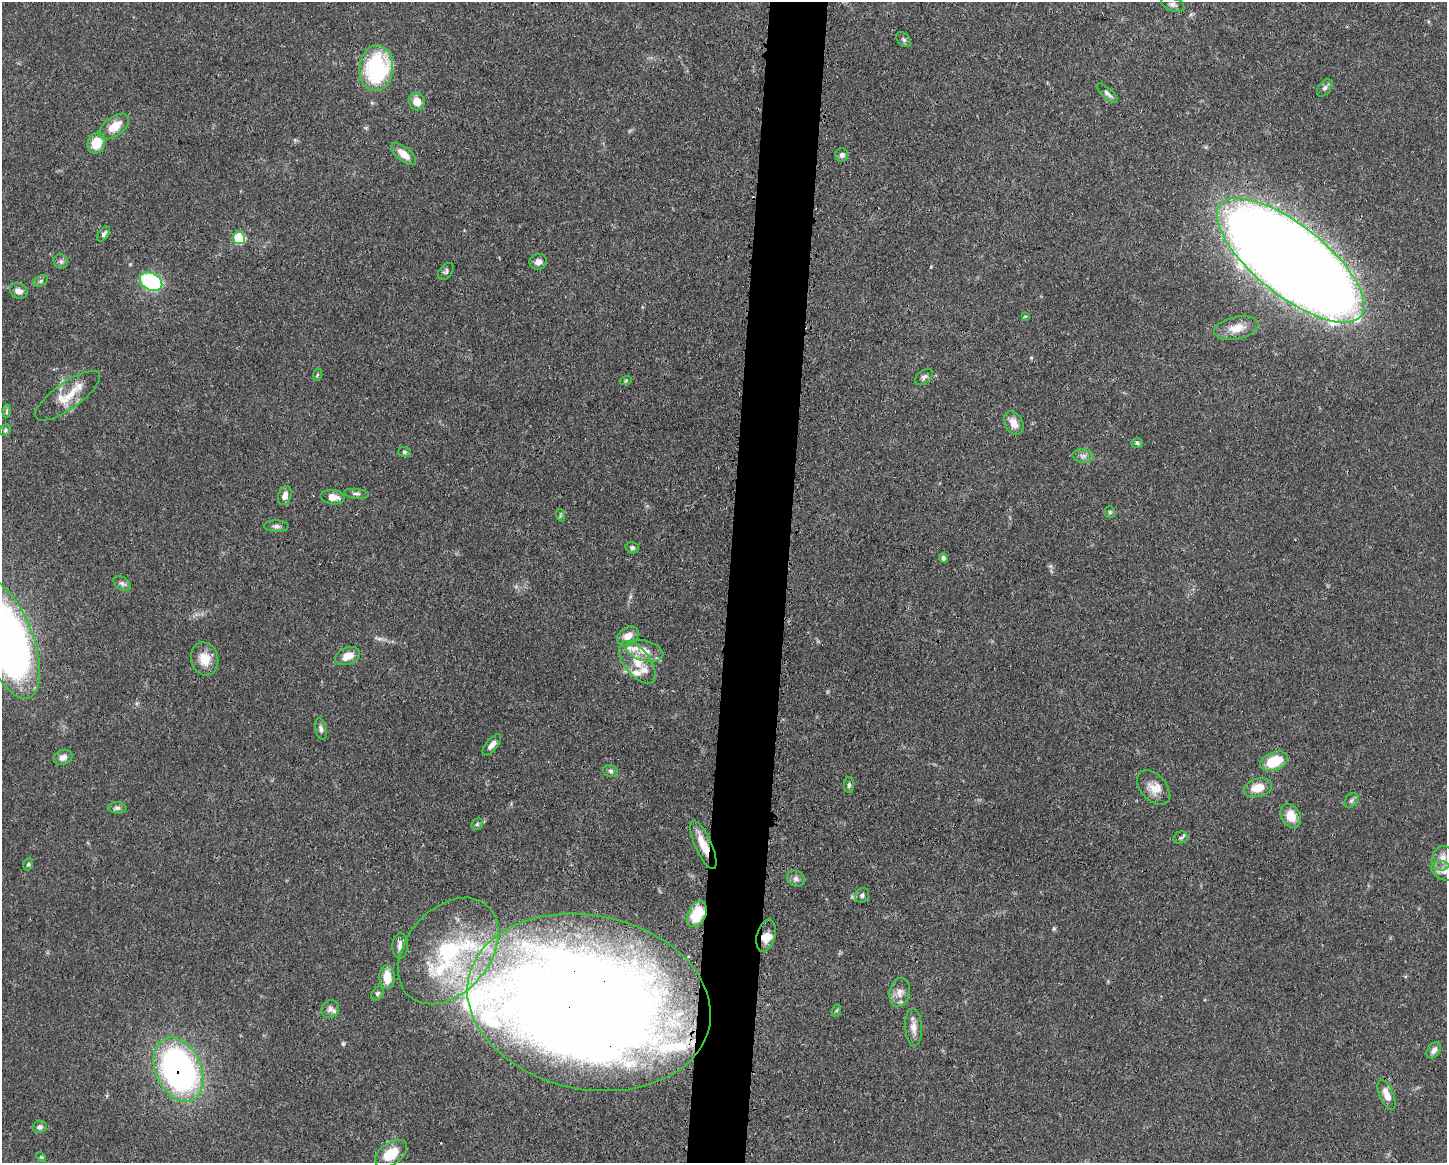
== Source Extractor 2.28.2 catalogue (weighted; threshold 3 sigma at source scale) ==
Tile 8 of 3 x 4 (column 2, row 3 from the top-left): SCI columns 1563-3007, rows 1164-2324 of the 4682 x 4647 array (HDU 1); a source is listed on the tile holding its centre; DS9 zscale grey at full resolution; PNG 1449 x 1165 px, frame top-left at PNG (2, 2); each listed source drawn as its Kron ellipse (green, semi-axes under 4 px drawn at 4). Shown black and unused: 4% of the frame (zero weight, under 3 of 4 exposures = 1% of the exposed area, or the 3 px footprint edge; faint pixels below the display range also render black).
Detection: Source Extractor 2.28.2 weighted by HDU 2 'WHT'; one run over the whole footprint, this tile lists its part. Background 0.0563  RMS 0.0033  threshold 0.0148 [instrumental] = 3 sigma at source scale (4.5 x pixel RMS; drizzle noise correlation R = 1.50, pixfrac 1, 0.05/0.05 arcsec/px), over >= 5 px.
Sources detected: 95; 2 inside a brighter object's white glare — neither listed nor drawn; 11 inside a brighter listed object's ellipse — not listed separately; the other 82 listed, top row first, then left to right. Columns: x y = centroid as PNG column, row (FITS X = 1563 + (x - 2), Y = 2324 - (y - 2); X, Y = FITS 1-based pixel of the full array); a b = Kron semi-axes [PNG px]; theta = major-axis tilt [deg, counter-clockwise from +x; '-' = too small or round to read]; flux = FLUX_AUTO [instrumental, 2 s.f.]
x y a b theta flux
1173 4 12 6 -19 1.2
904 40 9 5 -46 0.77
376 68 23 17 85 35
1325 88 10 6 52 0.97
1107 93 13 5 -43 1.2
417 101 9 7 -71 3.4
114 126 17 9 37 5.4
96 143 10 8 68 6.9
404 154 15 7 -39 3.7
842 155 6 6 - 1.1
104 234 8 5 54 0.83
239 238 6 6 - 20
1291 260 90 35 -38 1100
61 261 7 7 - 0.9
538 262 9 7 19 1.9
446 271 9 6 52 0.8
40 281 8 5 28 0.65
151 282 12 8 -28 38
19 291 9 7 -30 1.8
1025 316 3 3 - 0.41
1236 328 22 11 12 4.5
317 375 6 4 72 0.39
924 377 10 6 39 1
626 380 6 4 20 0.44
68 396 38 13 35 7.7
7 411 7 4 88 0.57
1014 423 12 9 -61 3.1
5 430 6 5 - 0.57
1137 443 6 5 - 0.58
405 452 6 5 - 0.61
1083 456 10 6 -8 1.4
356 494 12 5 -6 1
285 496 10 6 71 2.1
333 497 12 7 -8 3.2
1110 512 5 5 - 0.52
560 515 6 4 -73 0.46
276 526 12 5 -1 1.1
632 548 7 5 -15 0.81
943 558 4 4 - 1
122 583 10 6 -36 1.1
628 636 12 8 36 3
7 639 63 26 -69 250
645 651 19 10 -15 4.5
348 656 13 8 22 3.6
205 659 17 13 -76 5.7
637 662 25 12 -52 6.8
321 729 11 5 -76 1.1
492 745 13 5 51 1.9
63 757 9 7 23 2
1274 761 14 9 21 9.8
610 771 8 5 -16 0.81
849 785 8 5 90 0.69
1154 787 20 12 -48 4.3
1258 788 14 9 14 5.1
1351 801 8 6 50 0.83
117 808 9 5 -6 0.96
1291 816 12 9 -63 4.8
477 824 6 5 - 0.57
1180 838 7 6 - 0.76
703 845 26 8 -66 6.5
1442 858 12 10 70 2.8
28 864 6 4 67 0.57
1444 871 13 9 -29 2.2
796 879 9 7 -25 1.4
862 895 8 6 54 1
697 914 14 9 63 11
766 936 17 9 75 3.3
400 946 13 8 88 2.3
448 951 60 42 50 44
387 977 12 7 -88 6
900 992 15 10 79 2.8
377 993 8 5 51 0.7
589 1002 123 87 -12 750
330 1009 9 8 - 1.3
837 1010 6 4 70 0.43
913 1027 19 8 -87 2.7
1434 1050 9 6 54 1.4
178 1070 34 22 -65 110
1387 1095 16 7 -67 3.5
40 1127 7 6 - 0.99
391 1154 18 10 35 8.6
41 1157 5 4 - 0.38
Overlapping masked pixels (flux is a lower limit): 6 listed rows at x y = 1291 260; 703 845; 697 914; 766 936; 589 1002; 178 1070
Isophote crosses this tile's border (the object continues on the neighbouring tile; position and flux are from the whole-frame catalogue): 1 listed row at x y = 7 639